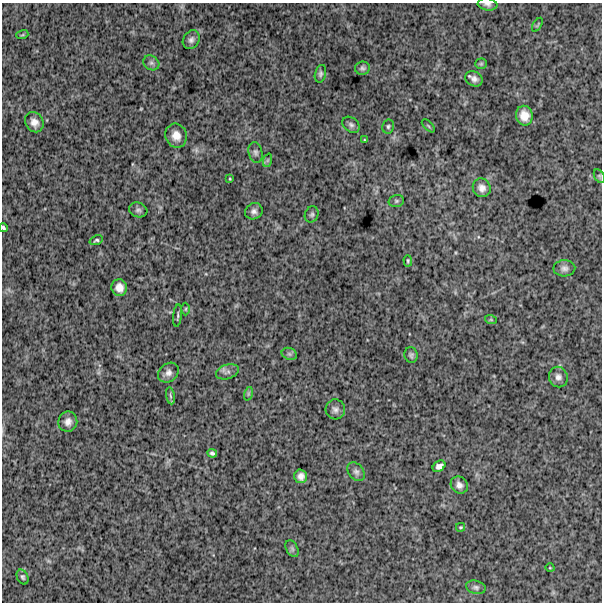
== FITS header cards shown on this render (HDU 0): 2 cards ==
NAXIS1  =                  600
NAXIS2  =                  600

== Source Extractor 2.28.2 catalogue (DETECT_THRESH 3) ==
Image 600 x 600 px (HDU 0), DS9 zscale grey, 1 PNG px = 1 image px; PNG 604 x 604 px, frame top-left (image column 1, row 600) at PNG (2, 3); each listed source drawn as its Kron ellipse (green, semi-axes under 4 px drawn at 4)
Background 1230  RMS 250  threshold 755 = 3 sigma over >= 5 px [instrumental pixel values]
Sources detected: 52; all 52 listed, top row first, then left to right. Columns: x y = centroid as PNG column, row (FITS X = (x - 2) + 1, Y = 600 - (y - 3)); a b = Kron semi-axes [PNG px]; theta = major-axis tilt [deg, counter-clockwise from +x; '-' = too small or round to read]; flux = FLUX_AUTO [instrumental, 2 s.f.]
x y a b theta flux
487 4 10 6 -8 55000
537 25 8 3 58 16000
22 35 6 4 18 18000
191 40 10 8 57 66000
151 63 8 7 - 51000
481 64 5 5 - 23000
362 68 7 6 - 42000
320 74 9 5 76 42000
474 79 9 7 -28 81000
524 116 10 8 -78 170000
34 122 10 8 -56 120000
351 125 9 7 -39 54000
388 126 7 6 - 35000
428 126 8 3 -45 19000
176 136 12 10 -70 160000
364 140 3 2 - 11000
255 152 10 7 -77 53000
268 160 7 4 71 31000
599 176 7 5 -61 26000
230 179 3 2 - 13000
482 188 9 8 - 99000
396 201 8 6 15 34000
138 210 9 7 -17 48000
254 211 9 8 - 68000
312 214 8 6 65 42000
3 228 4 3 - 28000
96 240 7 4 21 30000
408 261 6 3 -88 25000
564 268 11 8 2 71000
119 288 8 8 - 130000
186 309 6 4 89 27000
177 316 11 2 84 28000
491 320 6 3 -19 19000
289 354 8 6 -21 41000
411 355 8 6 -79 43000
227 372 12 7 18 71000
168 373 11 9 40 92000
558 377 10 9 - 83000
248 394 7 4 72 27000
170 396 8 4 -81 35000
335 409 10 9 - 74000
68 422 10 9 - 110000
212 453 5 4 - 39000
439 466 7 5 35 72000
356 472 10 7 -50 59000
301 476 7 6 - 90000
459 485 9 8 - 80000
461 527 4 3 - 19000
292 549 9 5 -63 39000
550 568 4 3 - 12000
23 577 8 5 -64 33000
476 587 10 6 -15 49000
At the frame edge (FLAGS 8, measured only in part): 2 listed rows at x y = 487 4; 3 228